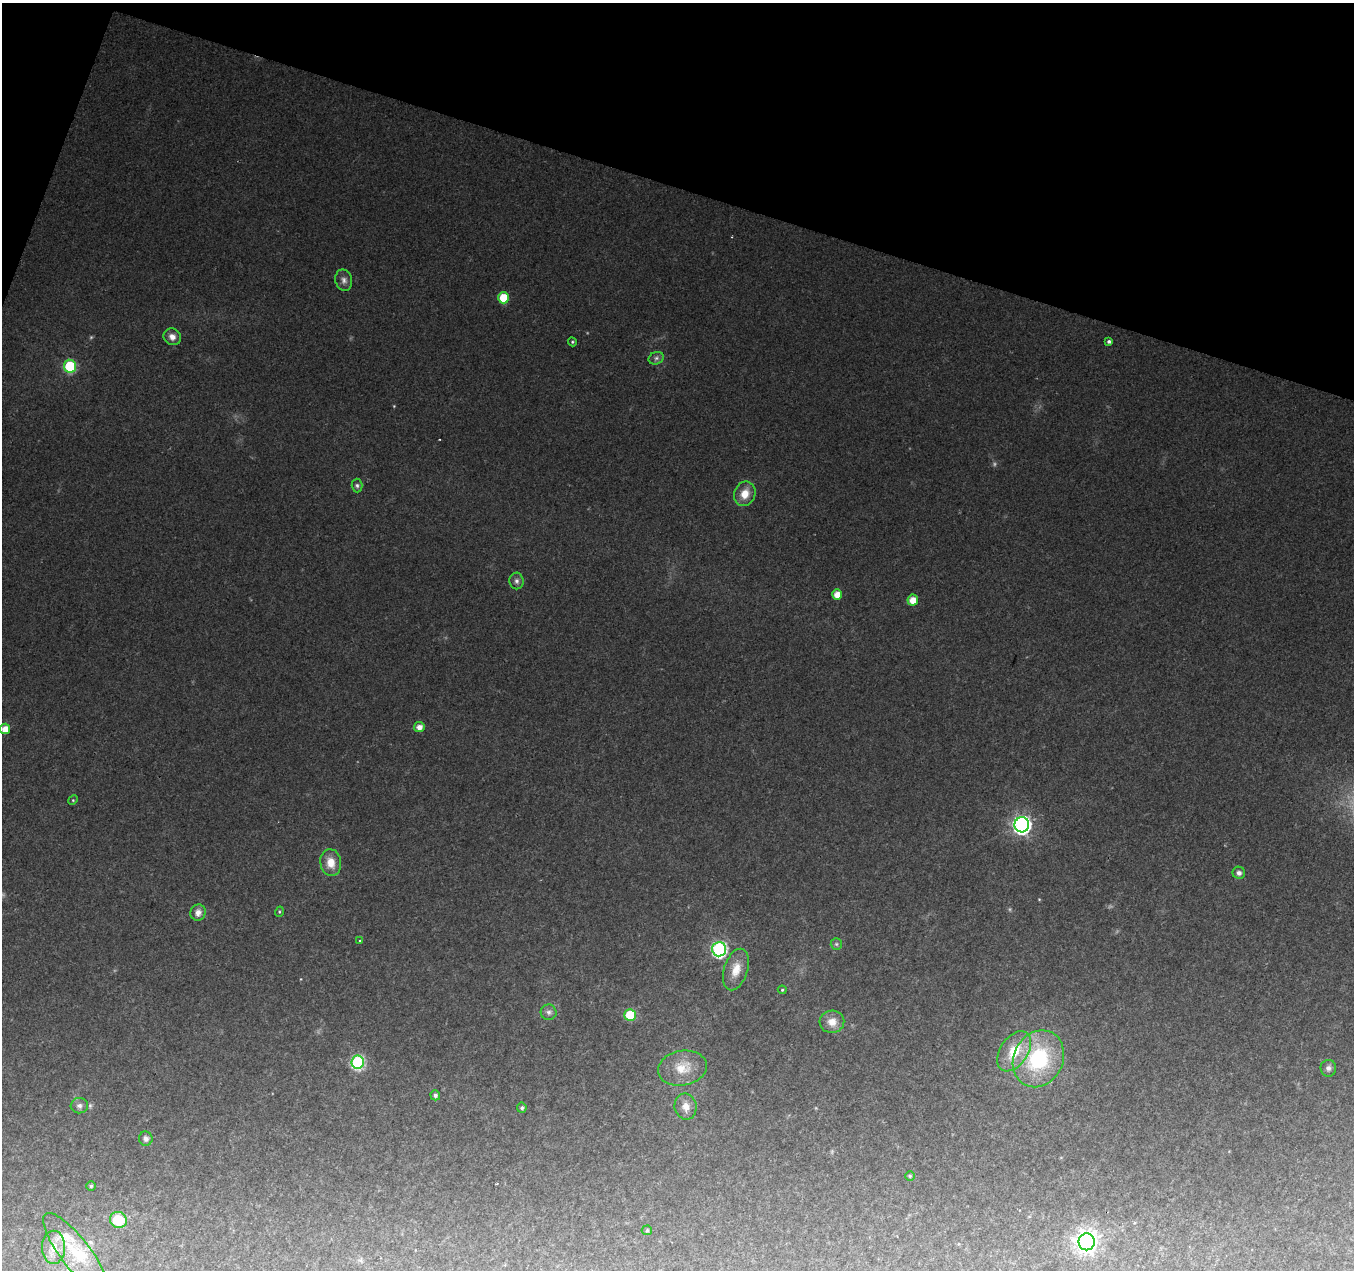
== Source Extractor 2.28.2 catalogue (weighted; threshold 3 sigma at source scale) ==
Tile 2 of 4 x 4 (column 2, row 1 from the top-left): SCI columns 1360-2711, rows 4085-5352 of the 5415 x 5566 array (HDU 1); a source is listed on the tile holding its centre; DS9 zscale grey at full resolution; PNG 1356 x 1272 px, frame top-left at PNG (2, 3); each listed source drawn as its Kron ellipse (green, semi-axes under 4 px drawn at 4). Shown black and unused: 16% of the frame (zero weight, under 2 of 3 exposures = <1% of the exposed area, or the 3 px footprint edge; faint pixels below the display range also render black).
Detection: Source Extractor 2.28.2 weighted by HDU 2 'WHT'; one run over the whole footprint, this tile lists its part. Background 0.0481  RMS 0.0066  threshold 0.0298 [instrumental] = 3 sigma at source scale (4.5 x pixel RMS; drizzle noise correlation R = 1.50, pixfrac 1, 0.0396/0.0396 arcsec/px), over >= 5 px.
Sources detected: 50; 2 too faint to see at this stretch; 1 cosmic-ray / hot-pixel residue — neither listed nor drawn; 2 inside a brighter listed object's ellipse — not listed separately; the other 45 listed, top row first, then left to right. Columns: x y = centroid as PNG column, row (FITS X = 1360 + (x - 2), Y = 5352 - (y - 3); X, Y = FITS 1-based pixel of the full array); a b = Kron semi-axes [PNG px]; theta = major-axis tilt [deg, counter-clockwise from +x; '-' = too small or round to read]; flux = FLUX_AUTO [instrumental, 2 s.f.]
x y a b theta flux
344 280 11 8 -77 3
503 298 5 5 - 17
172 337 9 8 - 4.1
1109 341 4 3 - 1.6
572 342 5 4 - 0.83
656 358 8 6 22 1.8
70 366 6 6 - 46
357 485 7 5 -87 1.4
745 494 12 10 68 8.5
516 581 8 7 - 2.3
837 594 5 5 - 6.7
913 600 5 5 - 7.7
419 727 5 5 - 4.9
5 729 5 5 - 7.4
73 800 5 4 - 0.7
1022 825 7 7 - 240
331 862 13 10 -82 8.4
1239 873 6 6 - 2.3
279 912 5 3 - 0.75
198 913 8 7 - 4.2
360 941 2 2 - 0.81
836 944 6 5 - 1.1
719 949 7 7 - 130
736 969 21 12 72 10
782 990 4 4 - 0.72
549 1012 8 7 - 2.4
630 1015 6 5 - 29
832 1022 12 11 - 6.5
1014 1051 22 13 56 18
1038 1059 29 24 62 57
358 1062 7 6 - 76
682 1068 25 17 10 14
1328 1068 8 8 - 2.4
435 1095 5 5 - 2.2
79 1106 9 7 7 2.4
686 1107 13 11 -80 5.9
522 1108 5 5 - 1.4
146 1139 7 6 - 2.3
910 1176 4 4 - 0.91
91 1186 5 5 - 1.2
118 1220 8 8 - 21
647 1230 5 5 - 0.87
1087 1242 8 8 - 450
54 1247 17 11 89 9.2
75 1252 48 15 -52 26